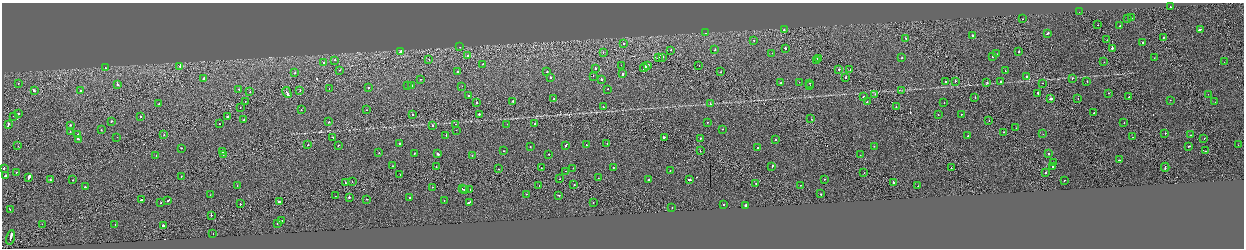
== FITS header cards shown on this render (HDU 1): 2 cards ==
NAXIS1  =                 2484
NAXIS2  =                  492

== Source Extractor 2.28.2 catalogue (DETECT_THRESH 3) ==
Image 2484 x 492 px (HDU 1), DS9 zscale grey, zoomed out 1/2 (1 PNG px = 2 x 2 image px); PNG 1246 x 250 px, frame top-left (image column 1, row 491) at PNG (2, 3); each listed source drawn as its Kron ellipse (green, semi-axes under 4 px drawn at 4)
Background -0.00219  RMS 0.063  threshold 0.188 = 3 sigma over >= 5 px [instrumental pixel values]
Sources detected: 279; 21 cannot appear on this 1/2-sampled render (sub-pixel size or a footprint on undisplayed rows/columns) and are neither listed nor drawn; the other 258 listed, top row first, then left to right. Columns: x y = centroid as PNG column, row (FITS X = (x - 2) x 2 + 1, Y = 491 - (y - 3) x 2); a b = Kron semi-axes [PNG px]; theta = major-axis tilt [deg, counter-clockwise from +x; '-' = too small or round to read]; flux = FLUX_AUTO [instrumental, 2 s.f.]
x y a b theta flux
1170 7 2 1 - 21
1079 12 2 1 - 19
1127 18 2 1 - 39
1132 18 2 2 - 38
1023 19 2 2 - 17
1098 25 2 1 - 18
1120 26 2 2 - 41
1200 29 3 1 - 150
784 30 2 2 - 45
706 33 2 2 - 42
1047 34 3 2 - 100
972 35 2 2 - 120
1163 37 2 1 - 54
905 38 2 2 - 57
754 40 2 2 - 21
1107 40 2 2 - 40
1143 43 2 2 - 93
623 44 2 1 - 81
460 47 2 2 - 11
785 48 2 2 - 73
1112 48 2 1 - 440
671 50 2 1 - 140
715 50 2 2 - 96
401 51 4 2 - 190
603 52 2 1 - 39
1019 52 2 2 - 64
772 53 2 1 - 31
997 54 2 2 - 26
468 56 3 2 - 280
663 57 2 2 - 46
992 57 2 2 - 23
658 58 2 1 - 210
818 58 2 2 - 100
902 58 2 2 - 36
1154 58 2 1 - 18
429 59 2 1 - 30
335 60 2 2 - 66
816 60 2 1 - 21
324 62 2 1 - 17
1104 62 2 1 - 23
1224 62 2 1 - 13
483 64 2 2 - 51
621 65 2 1 - 11
648 65 2 2 - 350
699 65 2 1 - 21
180 66 2 2 - 110
105 68 2 2 - 29
595 68 2 2 - 73
644 68 4 1 - 190
839 69 2 2 - 64
340 70 2 1 - 23
850 70 2 1 - 26
1005 71 2 2 - 25
457 72 2 2 - 59
547 72 2 2 - 31
721 72 2 1 - 19
295 73 2 1 - 29
622 74 2 2 - 150
593 76 2 2 - 32
1027 76 2 2 - 34
550 77 2 2 - 54
846 77 2 2 - 94
204 78 2 2 - 36
1072 78 2 2 - 23
421 79 2 1 - 35
601 79 2 2 - 150
946 81 2 2 - 100
955 81 2 2 - 61
1087 81 2 2 - 43
799 82 2 1 - 26
987 82 2 2 - 35
1001 82 2 2 - 80
18 83 2 2 - 32
780 83 2 2 - 39
809 83 2 1 - 49
1042 83 2 1 - 29
117 84 3 2 - 100
810 85 2 2 - 130
408 86 2 1 - 15
412 86 2 2 - 41
462 86 2 1 - 19
329 88 2 1 - 13
368 88 2 2 - 56
239 89 2 1 - 38
608 89 2 2 - 29
902 90 3 2 - 5.2
34 91 4 2 - 150
80 91 2 2 - 79
300 91 2 1 - 18
250 92 2 2 - 19
287 92 6 2 -61 270
1038 93 2 2 - 63
1109 93 2 2 - 41
875 94 2 1 - 32
1208 94 2 1 - 12
469 95 2 2 - 33
863 97 2 2 - 110
975 97 2 1 - 41
1129 97 2 1 - 61
554 98 2 2 - 35
1078 98 2 1 - 8.5
1050 99 2 2 - 560
1170 100 2 1 - 24
245 101 2 1 - 16
513 101 2 2 - 67
867 102 2 2 - 55
944 102 2 1 - 9
1215 102 2 1 - 19
476 103 2 2 - 64
710 103 2 2 - 39
159 104 2 2 - 40
603 107 2 2 - 17
896 107 2 1 - 130
240 108 2 1 - 23
301 110 2 2 - 25
367 110 2 1 - 25
1094 113 2 1 - 56
19 114 2 2 - 34
479 114 2 2 - 290
961 114 2 2 - 46
412 115 2 1 - 48
938 115 2 1 - 28
14 116 2 2 - 30
140 117 2 2 - 42
227 117 2 2 - 58
811 119 2 2 - 37
244 120 2 2 - 72
111 121 2 2 - 49
989 121 2 1 - 15
328 122 2 2 - 64
707 122 2 1 - 38
535 123 2 1 - 35
1124 123 2 2 - 77
219 124 2 2 - 44
455 124 2 1 - 32
507 124 2 1 - 26
8 125 3 2 - 130
70 125 2 1 - 34
432 126 2 2 - 40
1016 128 2 1 - 26
723 129 2 1 - 41
101 130 2 2 - 21
456 130 2 1 - 13
70 132 2 2 - 28
1004 132 2 1 - 37
1165 133 2 2 - 40
78 134 2 2 - 44
1043 134 2 1 - 13
164 135 2 1 - 26
446 135 2 2 - 120
1191 135 2 2 - 48
968 136 2 1 - 130
117 137 2 1 - 36
333 137 3 2 - 77
664 137 2 2 - 120
1132 137 2 1 - 44
700 138 2 2 - 53
1204 138 2 1 - 22
78 139 4 2 - 150
775 139 2 2 - 47
400 143 2 2 - 120
607 144 2 1 - 27
308 145 2 2 - 41
338 145 2 1 - 27
566 145 3 2 - 84
586 145 2 2 - 75
1238 145 2 2 - 19
18 146 2 1 - 21
874 146 2 2 - 33
1189 146 2 1 - 62
530 147 2 2 - 26
181 148 2 2 - 110
757 148 2 2 - 56
503 151 2 2 - 27
700 151 2 1 - 72
1205 151 2 2 - 75
223 152 2 1 - 46
379 153 2 2 - 16
414 153 2 2 - 11
223 154 2 1 - 18
437 154 2 2 - 130
549 154 2 2 - 29
1048 154 2 2 - 37
156 155 2 1 - 43
472 155 2 2 - 26
860 155 2 1 - 60
1119 160 2 1 - 90
1053 162 2 2 - 34
392 166 2 2 - 64
772 166 2 2 - 230
436 167 2 1 - 46
1052 167 2 2 - 82
1165 167 4 1 - 230
4 168 2 2 - 95
541 168 2 1 - 21
573 168 2 2 - 34
613 168 2 2 - 46
951 168 2 1 - 17
498 169 2 1 - 25
566 171 2 1 - 15
670 171 2 1 - 54
16 172 2 2 - 35
864 173 2 1 - 18
1046 173 2 2 - 100
5 175 2 2 - 110
400 175 2 1 - 42
181 176 2 1 - 47
29 177 4 2 - 190
598 178 2 1 - 20
560 179 2 1 - 21
824 179 2 1 - 19
50 180 2 2 - 220
72 180 2 2 - 51
648 180 2 2 - 85
690 180 3 2 - 190
1064 180 2 2 - 41
352 182 2 1 - 13
893 182 3 2 - 80
345 183 2 2 - 24
756 183 2 1 - 43
237 185 2 1 - 30
539 185 2 1 - 19
574 185 2 2 - 80
800 185 2 2 - 26
918 186 2 1 - 33
85 187 2 2 - 58
433 187 2 2 - 27
463 189 2 2 - 130
470 189 2 1 - 20
464 190 2 2 - 85
527 194 2 1 - 46
821 194 2 2 - 56
210 195 2 2 - 18
559 195 2 2 - 32
335 196 2 1 - 18
349 197 2 2 - 170
410 197 2 1 - 55
367 199 2 2 - 28
141 200 2 1 - 170
168 201 2 1 - 69
444 201 2 1 - 26
161 202 2 2 - 41
279 202 3 2 - 240
469 202 4 2 - 340
593 203 2 2 - 27
240 204 2 2 - 48
724 205 2 2 - 85
746 205 3 2 - 400
672 208 2 2 - 28
10 209 2 1 - 27
211 215 2 1 - 70
282 221 2 2 - 37
278 223 2 2 - 93
42 224 2 1 - 19
115 225 2 1 - 27
163 226 2 2 - 320
213 234 2 1 - 20
10 237 7 2 76 500
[21 sub-pixel or undisplayed-footprint detections neither listed nor drawn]